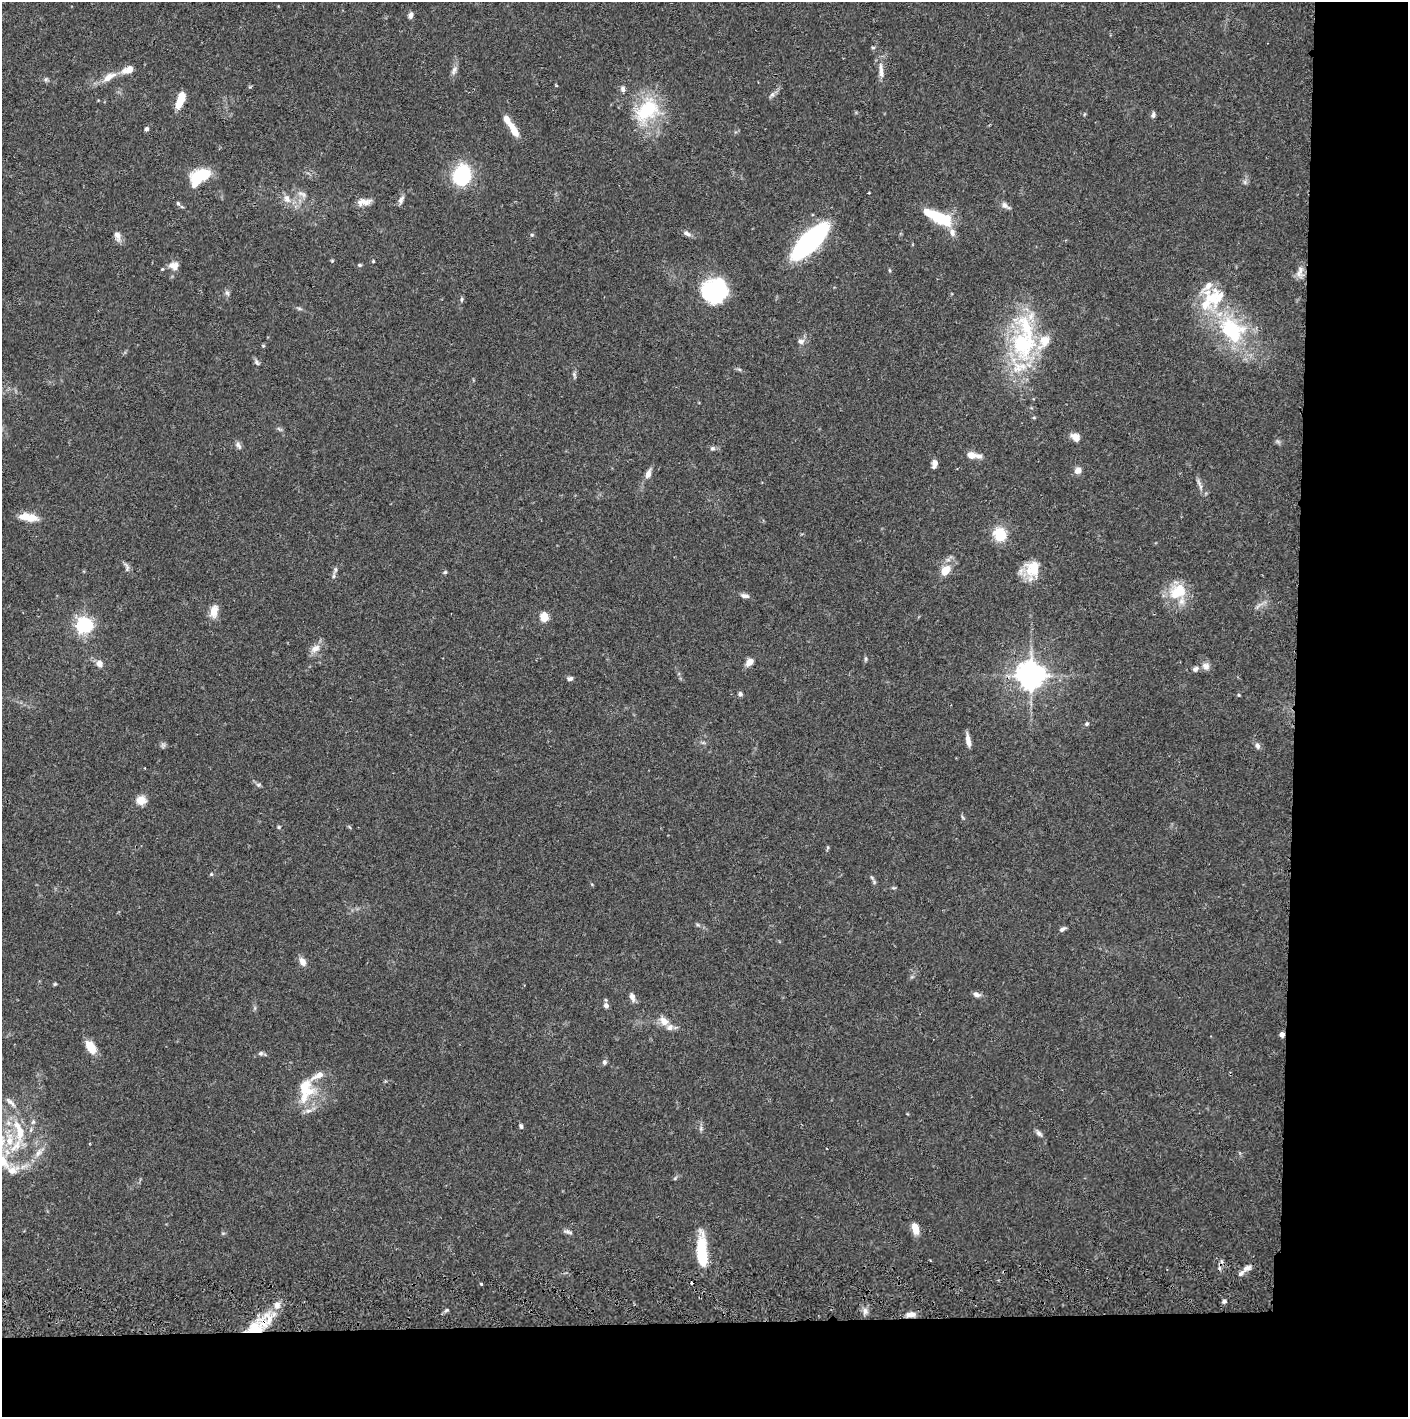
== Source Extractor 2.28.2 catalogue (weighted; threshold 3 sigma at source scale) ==
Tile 9 of 3 x 3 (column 3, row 3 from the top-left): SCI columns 2817-4222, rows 57-1471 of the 4228 x 4358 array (HDU 1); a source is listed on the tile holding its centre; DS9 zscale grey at full resolution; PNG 1410 x 1419 px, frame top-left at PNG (2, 2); no overlay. Shown black and unused: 14% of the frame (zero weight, under 2 of 3 exposures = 3% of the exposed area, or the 3 px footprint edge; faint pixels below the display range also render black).
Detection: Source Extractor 2.28.2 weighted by HDU 2 'WHT'; one run over the whole footprint, this tile lists its part. Background 0.0682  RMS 0.0048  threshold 0.0218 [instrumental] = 3 sigma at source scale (4.5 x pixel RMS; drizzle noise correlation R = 1.50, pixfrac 1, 0.05/0.05 arcsec/px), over >= 5 px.
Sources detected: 141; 1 too faint to see at this stretch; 1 cosmic-ray / hot-pixel residue — not listed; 22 inside a brighter listed object's ellipse — not listed separately; the other 117 listed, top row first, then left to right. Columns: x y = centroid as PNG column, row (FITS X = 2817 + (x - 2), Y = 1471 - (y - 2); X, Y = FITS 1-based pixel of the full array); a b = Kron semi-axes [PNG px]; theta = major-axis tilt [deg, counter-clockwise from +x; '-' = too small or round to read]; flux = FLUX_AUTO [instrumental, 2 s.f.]
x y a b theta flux
411 15 8 5 71 1.6
873 47 6 4 19 0.58
128 70 15 8 25 4.7
454 70 14 6 66 2.2
881 70 25 6 -85 4.1
109 77 20 8 31 5.8
46 79 6 5 - 0.9
623 89 8 6 -83 1.5
772 94 9 6 62 1.4
180 100 17 6 71 11
647 110 40 27 45 30
1153 115 8 5 81 1.2
146 129 5 4 - 1.4
514 131 20 8 -62 5.9
200 175 23 13 9 14
462 175 19 16 70 37
1245 182 7 4 -72 0.92
869 193 3 2 - 0.4
302 194 15 6 -30 2.6
287 199 12 9 -64 3.7
401 200 11 6 68 1.9
364 202 17 8 5 3.9
178 203 6 5 - 0.95
1005 205 12 7 -31 2.3
939 218 31 10 -25 26
687 234 12 6 -28 1.9
532 235 6 3 -18 0.56
117 236 14 8 -60 2.8
810 241 33 12 45 110
332 261 5 4 - 0.52
373 261 4 3 - 0.57
359 265 5 4 - 0.63
174 266 13 10 -1 4
1300 270 18 7 -80 3.1
1207 287 25 15 66 7.3
715 290 26 24 45 41
227 293 7 5 -44 1.1
461 299 7 3 89 0.71
299 308 7 4 -19 0.78
1232 330 43 31 -40 44
800 341 9 8 - 2
1022 344 35 29 -78 50
263 346 5 3 - 0.49
257 362 10 5 -57 1.2
739 369 7 4 -19 0.74
574 375 9 4 -74 1
1034 417 5 3 - 0.54
1076 437 10 8 -40 4.1
238 445 12 6 -55 1.6
712 448 8 6 -13 1.2
972 455 15 6 -8 5.5
934 464 10 6 77 2.4
1078 470 7 7 - 3.4
648 474 11 6 70 2.9
1199 482 11 5 -68 1.7
30 518 21 10 -10 7
1000 534 14 12 -76 14
126 567 14 6 -73 1.6
1033 569 21 18 88 12
335 570 10 5 77 1.4
946 570 10 7 52 8.2
445 572 5 4 - 0.73
1178 591 25 19 38 15
745 596 10 5 -9 2
214 611 18 10 78 4.9
544 617 5 5 - 18
84 625 7 6 - 170
315 648 15 10 33 4
866 659 6 4 90 0.7
749 662 9 6 50 4
99 663 8 7 - 2.8
1206 666 10 9 - 2.7
1195 669 8 6 28 1.8
1031 675 9 9 - 530
570 679 7 5 15 1.3
740 694 5 5 - 1.3
1239 695 4 4 - 0.49
1087 724 5 5 - 0.82
968 740 15 5 -80 3.4
163 745 8 6 78 1.1
1257 746 8 6 -64 1.7
258 785 6 6 - 0.93
141 800 9 8 - 6.3
279 827 5 5 - 0.58
211 874 5 4 - 0.63
874 882 6 5 - 0.9
698 925 6 4 -18 0.75
1062 929 8 5 35 1.4
302 962 11 7 -60 3
55 984 5 4 - 0.56
976 994 10 6 -19 1.8
632 997 11 6 -70 2.3
606 1005 6 5 - 2
664 1021 14 10 -39 4.5
1282 1034 4 4 - 2.9
91 1047 17 9 -58 7.3
261 1053 7 6 - 1.1
604 1062 6 5 - 1.3
304 1086 21 13 55 9.1
308 1111 11 6 13 2.1
33 1122 6 5 - 1
521 1126 7 4 -68 0.89
701 1129 7 4 -72 0.92
19 1131 34 11 -77 14
1039 1133 11 5 -45 1.5
9 1140 19 9 84 8.8
38 1153 13 7 56 3.2
12 1170 15 10 17 5.7
915 1228 12 7 -75 5.8
568 1232 14 5 -16 1.5
702 1251 35 11 -87 21
1247 1268 11 7 25 2.5
481 1284 3 3 - 1.1
1224 1301 5 5 - 1
865 1311 8 6 -90 1.9
911 1314 12 6 4 3.1
266 1321 27 17 58 14
Overlapping masked pixels (flux is a lower limit): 2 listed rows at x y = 1282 1034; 266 1321
Unlisted compact peaks at least as high as the median listed source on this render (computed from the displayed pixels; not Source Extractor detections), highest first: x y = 447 1310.